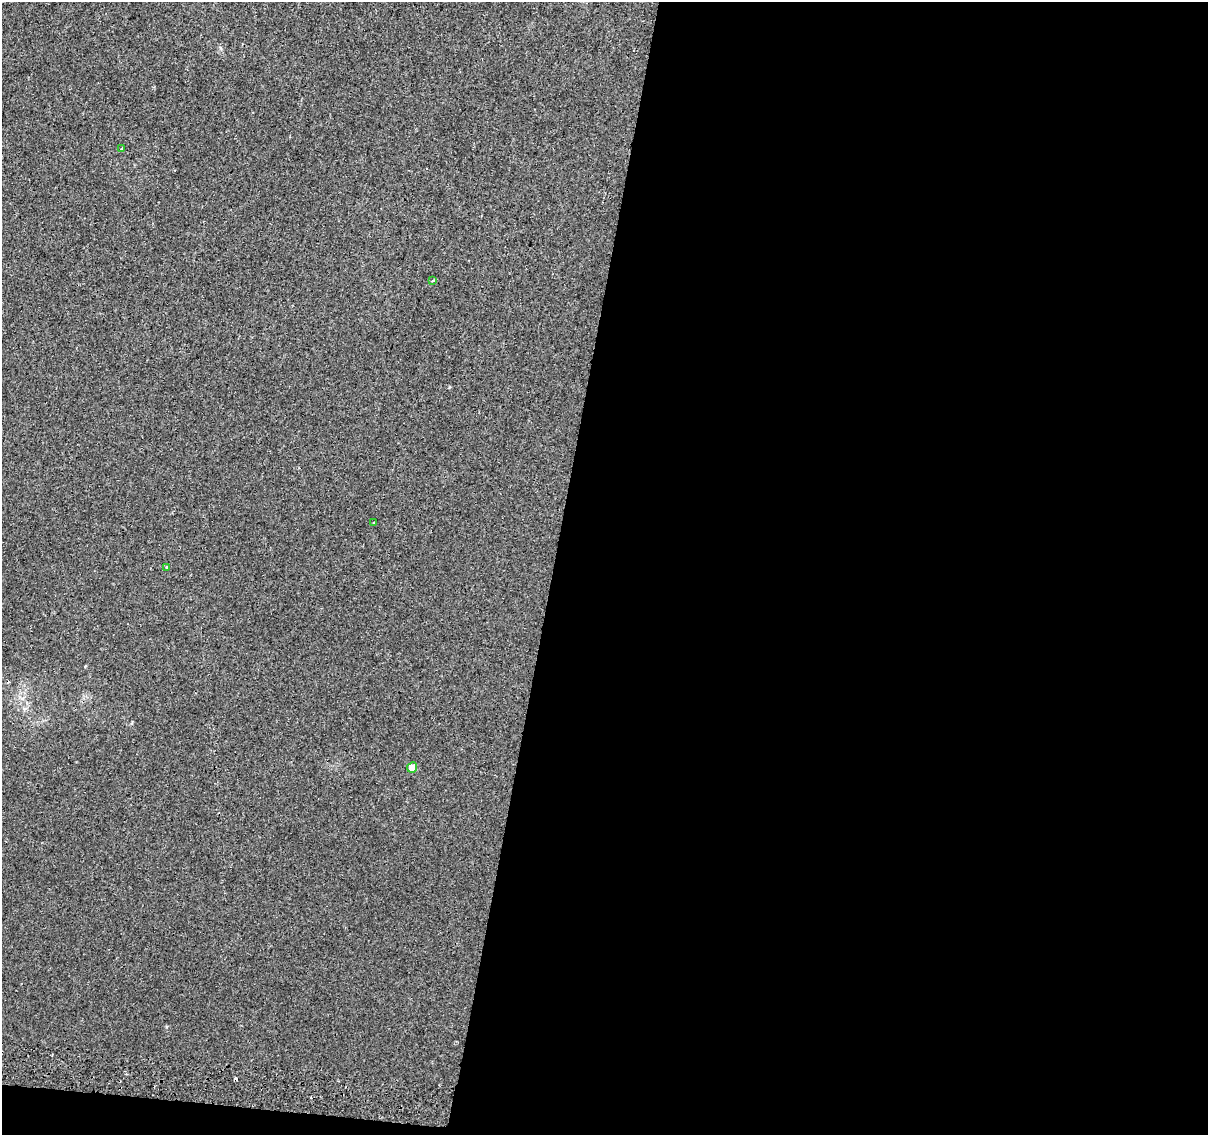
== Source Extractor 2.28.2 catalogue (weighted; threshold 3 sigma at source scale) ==
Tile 16 of 4 x 4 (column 4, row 4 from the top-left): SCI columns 3634-4839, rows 327-1459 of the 4845 x 5126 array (HDU 1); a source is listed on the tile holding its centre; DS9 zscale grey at full resolution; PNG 1210 x 1137 px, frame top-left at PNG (2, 2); each listed source drawn as its Kron ellipse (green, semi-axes under 4 px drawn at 4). Shown black and unused: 55% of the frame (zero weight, under 2 of 3 exposures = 2% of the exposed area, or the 3 px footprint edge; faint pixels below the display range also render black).
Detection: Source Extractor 2.28.2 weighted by HDU 2 'WHT'; one run over the whole footprint, this tile lists its part. Background 0.00643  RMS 0.0036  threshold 0.0163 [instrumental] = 3 sigma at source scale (4.5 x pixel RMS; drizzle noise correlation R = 1.50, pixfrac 1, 0.0396/0.0396 arcsec/px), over >= 5 px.
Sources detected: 6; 1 cosmic-ray / hot-pixel residue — neither listed nor drawn; the other 5 listed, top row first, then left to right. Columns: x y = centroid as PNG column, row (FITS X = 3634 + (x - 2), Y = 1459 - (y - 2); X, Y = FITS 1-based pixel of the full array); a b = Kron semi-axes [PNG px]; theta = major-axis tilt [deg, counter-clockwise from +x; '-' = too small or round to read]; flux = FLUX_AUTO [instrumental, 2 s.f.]
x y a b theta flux
122 149 3 3 - 0.37
432 280 4 3 - 0.59
374 522 3 2 - 0.26
167 567 4 3 - 0.37
412 767 5 5 - 3.8